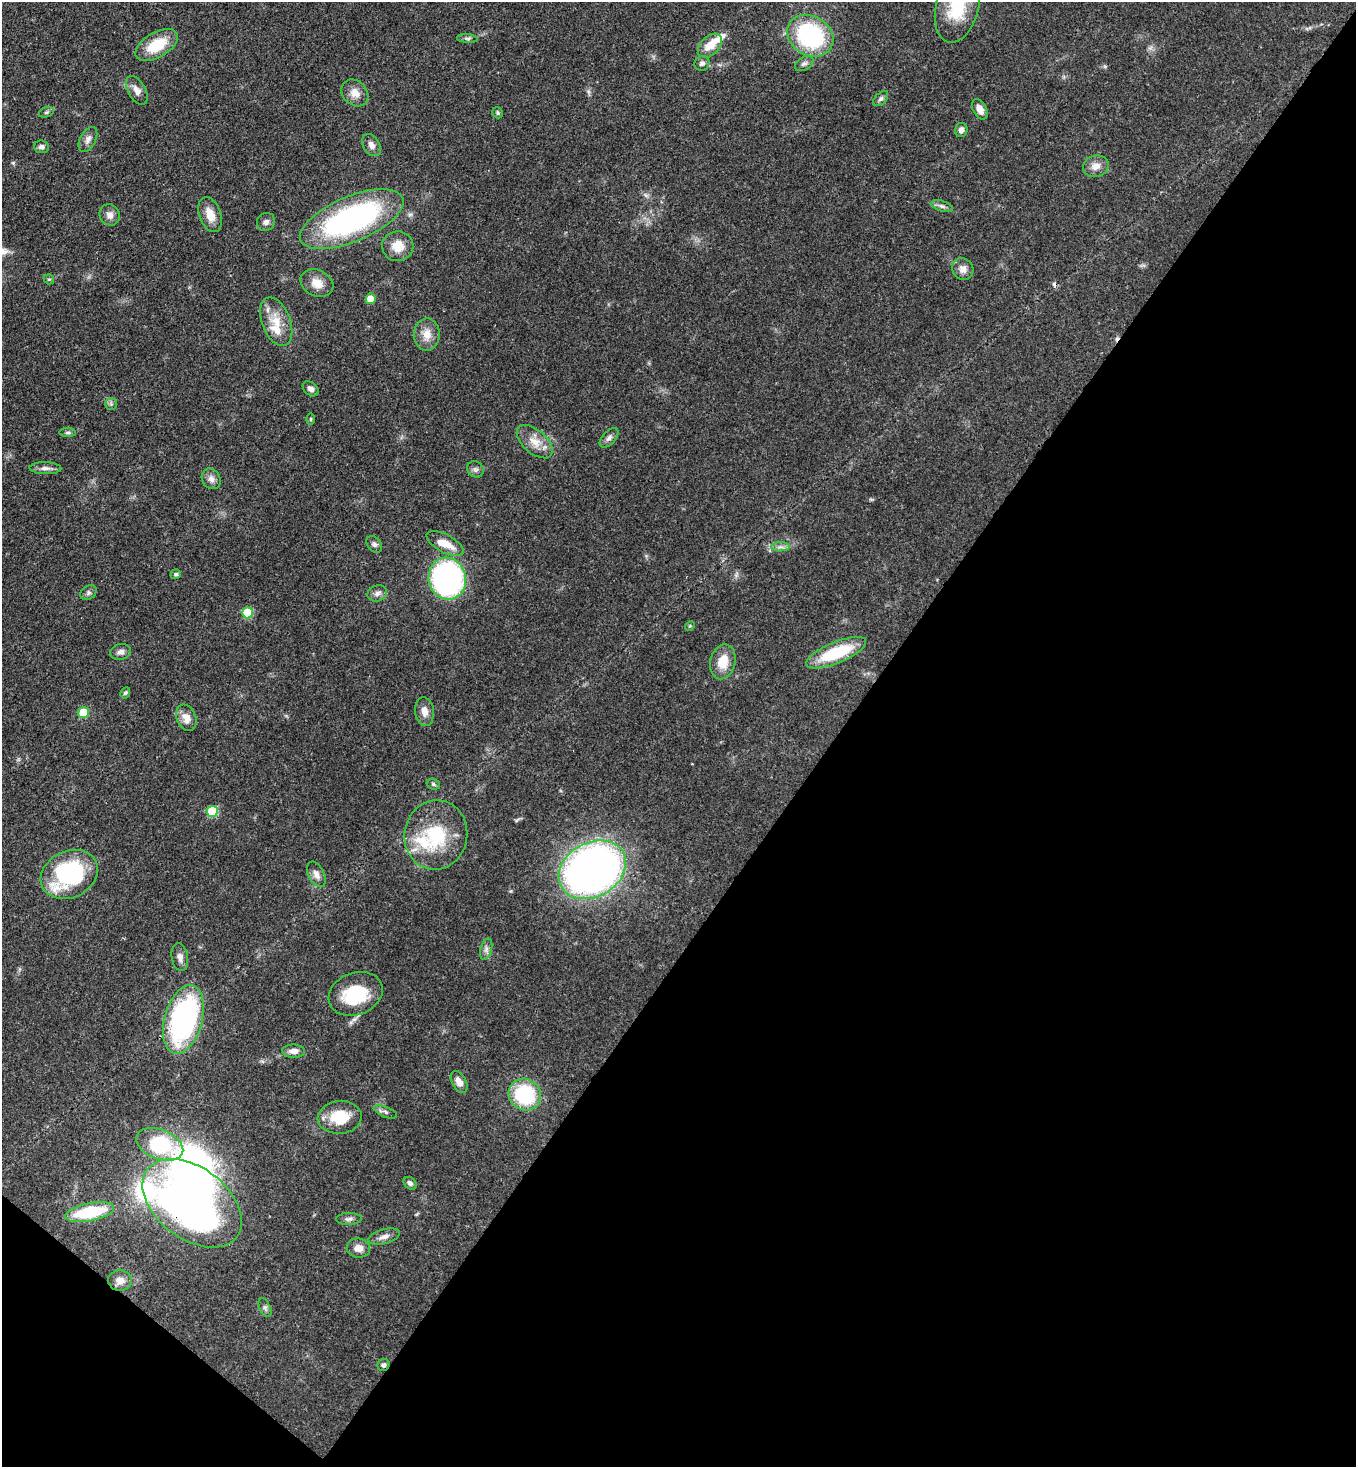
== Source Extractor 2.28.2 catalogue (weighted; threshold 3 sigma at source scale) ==
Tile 15 of 4 x 4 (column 3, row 4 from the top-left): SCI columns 3072-4425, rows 60-1524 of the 6003 x 5980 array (HDU 1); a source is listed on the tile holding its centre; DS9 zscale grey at full resolution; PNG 1358 x 1469 px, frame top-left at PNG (2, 2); each listed source drawn as its Kron ellipse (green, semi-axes under 4 px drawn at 4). Shown black and unused: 40% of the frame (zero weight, under 3 of 4 exposures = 7% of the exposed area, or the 3 px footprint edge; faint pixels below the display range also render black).
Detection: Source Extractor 2.28.2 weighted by HDU 2 'WHT'; one run over the whole footprint, this tile lists its part. Background 0.0899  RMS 0.0041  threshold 0.0183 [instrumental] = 3 sigma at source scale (4.5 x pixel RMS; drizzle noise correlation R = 1.50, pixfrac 1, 0.05/0.05 arcsec/px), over >= 5 px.
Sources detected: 89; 1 inside a brighter object's white glare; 2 cosmic-ray / hot-pixel residue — neither listed nor drawn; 6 inside a brighter listed object's ellipse — not listed separately; the other 80 listed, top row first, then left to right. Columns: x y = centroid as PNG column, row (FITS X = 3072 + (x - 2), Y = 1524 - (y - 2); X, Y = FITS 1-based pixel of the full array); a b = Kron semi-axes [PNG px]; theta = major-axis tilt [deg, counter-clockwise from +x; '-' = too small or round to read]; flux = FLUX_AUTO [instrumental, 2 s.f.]
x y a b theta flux
957 6 37 21 76 21
810 36 24 19 -31 47
467 38 10 4 -5 0.94
157 45 23 12 31 13
710 46 14 9 45 6.6
702 63 8 7 - 1.5
804 64 10 6 30 1.4
137 90 16 8 -61 2.7
355 93 15 12 -46 4
881 99 9 5 45 1.1
980 109 11 6 -62 3.3
46 112 8 5 19 0.75
498 113 6 5 - 0.71
961 130 7 6 - 1.7
88 140 13 7 61 2.2
371 145 12 8 -57 2.3
42 147 7 6 - 1.3
1096 166 13 10 14 3.4
942 206 11 5 -17 1.5
110 215 11 10 - 2.5
210 215 18 10 -70 5.8
352 219 55 22 23 95
266 222 9 8 - 1.7
398 246 15 15 - 6.5
963 269 11 10 - 2.8
49 279 5 5 - 0.62
317 283 17 13 -26 5.3
371 299 5 5 - 9.3
276 322 25 14 -69 8.7
427 334 16 12 88 4.9
311 389 9 6 -41 1.7
111 404 5 5 - 0.78
311 419 5 3 - 0.48
68 433 8 4 0 0.77
609 438 12 6 47 1.6
535 442 21 11 -41 5.9
45 468 16 6 -1 2
475 469 8 7 - 1.4
211 479 11 9 -56 2.3
445 543 20 9 -27 6.4
374 544 9 6 -51 1.3
780 547 9 4 0 1.4
176 574 5 4 - 0.72
447 579 21 18 -78 110
88 593 9 6 35 1.2
377 593 10 8 20 1.8
247 613 5 5 - 19
690 626 5 4 - 0.46
121 652 10 8 12 1.9
836 653 32 10 22 22
723 662 18 12 76 8.1
125 693 6 4 60 0.74
424 711 14 9 -83 3.2
83 713 5 5 - 15
186 718 13 9 -69 3.9
433 784 7 5 -18 0.77
212 811 5 5 - 23
436 835 35 31 78 26
592 870 35 27 29 260
69 874 30 23 26 48
316 874 14 8 -63 2.4
486 949 11 5 75 1.6
180 957 14 8 -81 2.2
356 994 28 21 20 22
183 1019 35 19 75 94
294 1051 11 6 -1 2.8
459 1082 12 7 -61 3.3
525 1095 16 15 - 31
386 1112 12 5 -22 1.4
340 1117 22 16 6 14
160 1144 24 15 -21 34
410 1183 7 5 -39 1.3
192 1203 56 35 -37 220
90 1212 25 9 11 25
349 1219 13 6 1 1.5
384 1236 16 7 15 2.4
358 1248 12 9 -5 3.3
120 1281 12 10 -3 3.3
265 1308 10 5 -65 1.1
383 1365 6 6 - 1.1
Overlapping masked pixels (flux is a lower limit): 1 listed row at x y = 192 1203
Isophote crosses this tile's border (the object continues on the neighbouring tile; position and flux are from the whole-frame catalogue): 1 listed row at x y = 957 6